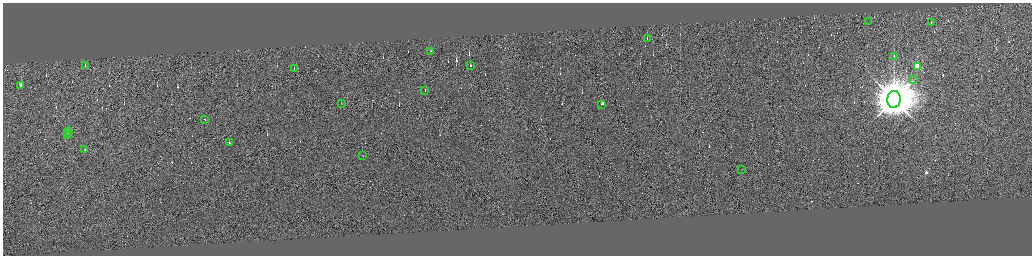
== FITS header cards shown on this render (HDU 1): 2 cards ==
NAXIS1  =                 4118
NAXIS2  =                 1013

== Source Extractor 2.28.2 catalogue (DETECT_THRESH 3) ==
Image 4118 x 1013 px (HDU 1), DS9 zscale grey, zoomed out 1/4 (1 PNG px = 4 x 4 image px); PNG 1034 x 258 px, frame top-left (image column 4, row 1010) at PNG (3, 3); each listed source drawn as its Kron ellipse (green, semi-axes under 4 px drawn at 4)
Background -0.199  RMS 3.9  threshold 11.6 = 3 sigma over >= 5 px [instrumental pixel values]
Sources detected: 336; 313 cannot appear on this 1/4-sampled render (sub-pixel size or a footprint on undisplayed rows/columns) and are neither listed nor drawn; the other 23 listed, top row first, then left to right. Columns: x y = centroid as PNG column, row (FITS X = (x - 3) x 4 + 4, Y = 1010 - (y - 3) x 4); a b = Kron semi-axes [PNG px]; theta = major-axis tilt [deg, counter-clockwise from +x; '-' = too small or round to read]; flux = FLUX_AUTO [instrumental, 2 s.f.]
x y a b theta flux
868 21 2 1 - 4.2e+03
931 22 2 1 - 3.1e+03
647 38 2 1 - 1.0e+04
431 51 2 1 - 1.1e+04
894 56 2 1 - 4.2e+03
85 66 2 1 - 1.6e+04
470 66 2 1 - 1.7e+04
917 66 2 2 - 1.3e+05
294 69 2 1 - 1.8e+04
914 79 3 1 - 1.2e+03
21 85 2 1 - 2.0e+04
425 90 2 1 - 3.8e+03
894 99 8 7 - 1.6e+07
341 103 2 1 - 4.3e+02
602 104 3 2 - 3.0e+04
205 119 2 1 - 1.1e+04
68 131 4 1 - 2.0e+04
67 134 2 1 - 1.1e+04
67 135 2 1 - 1.1e+04
229 142 2 1 - 2.2e+05
85 149 2 1 - 8.3e+03
363 156 2 1 - 1.1e+04
742 169 2 1 - 4.2e+02
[313 sub-pixel or undisplayed-footprint detections neither listed nor drawn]